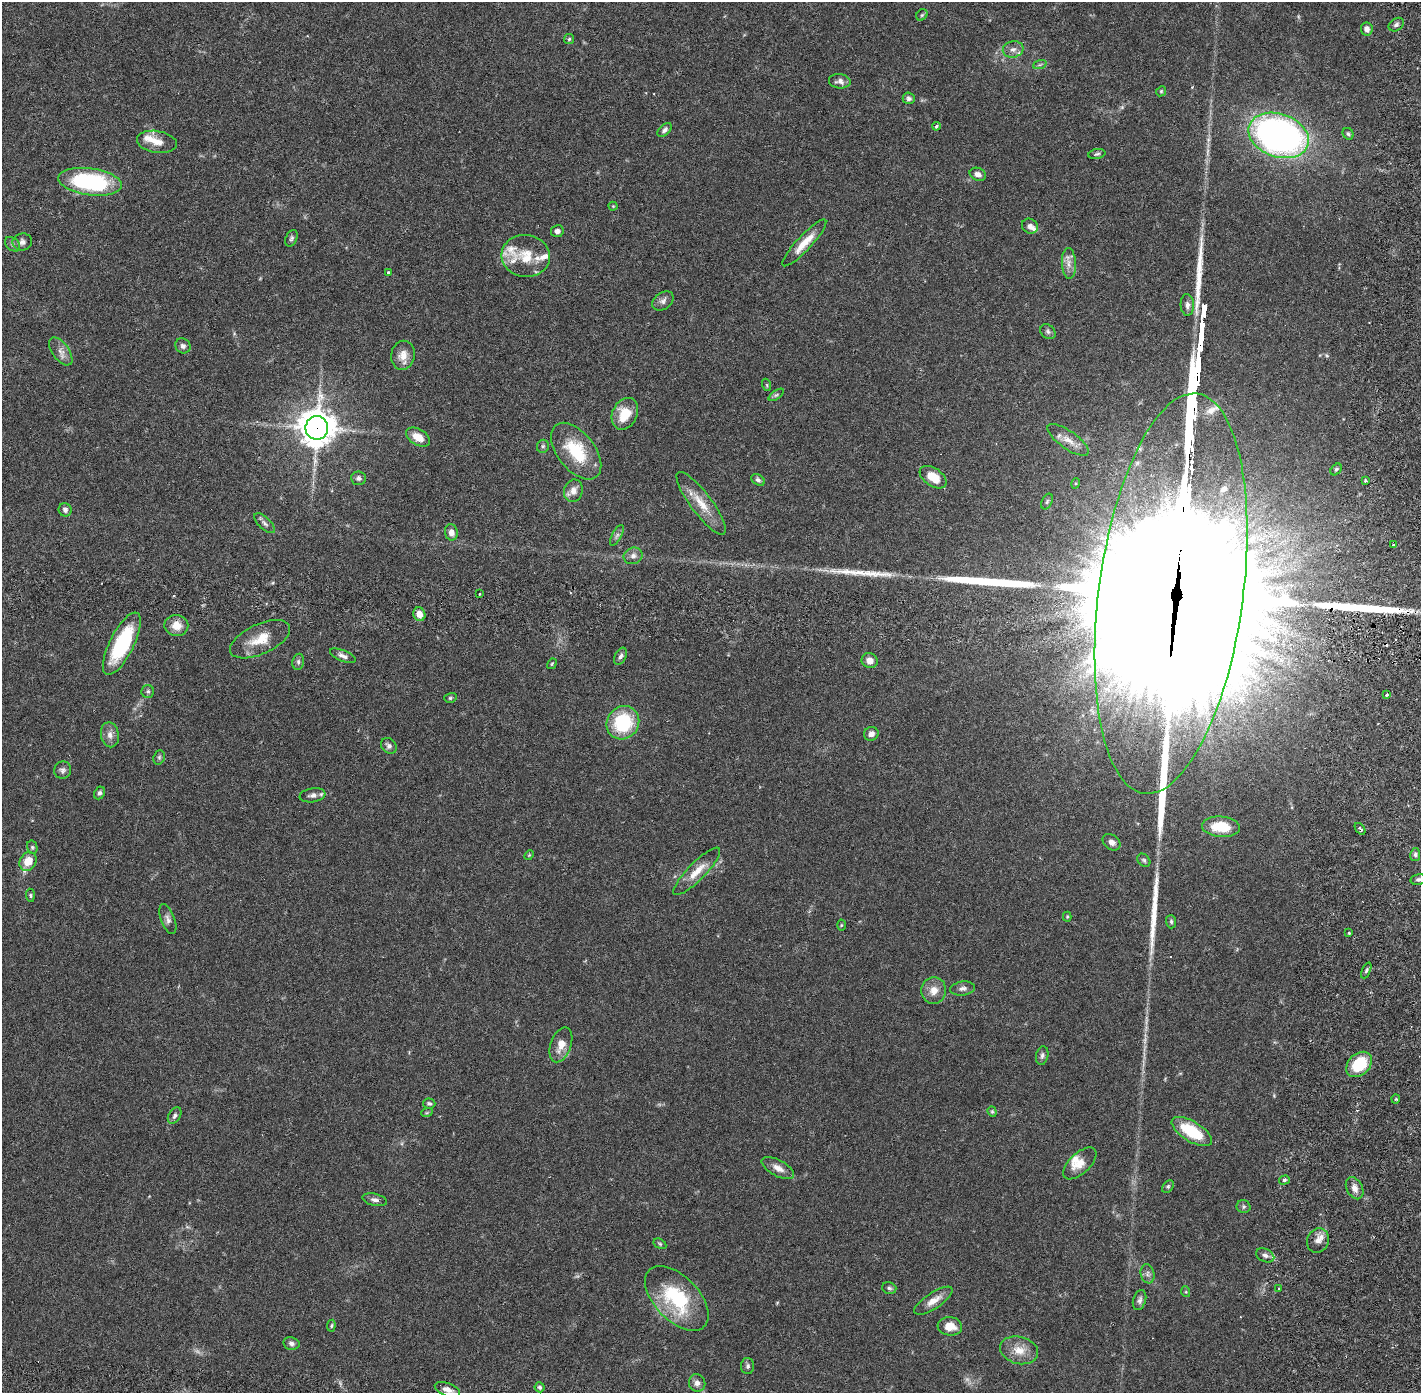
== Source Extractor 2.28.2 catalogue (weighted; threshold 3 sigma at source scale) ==
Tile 11 of 4 x 4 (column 3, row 3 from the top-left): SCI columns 2924-4342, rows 1493-2883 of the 5849 x 5875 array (HDU 1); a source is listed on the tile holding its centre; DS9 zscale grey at full resolution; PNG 1423 x 1395 px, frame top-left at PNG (2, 2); each listed source drawn as its Kron ellipse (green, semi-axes under 4 px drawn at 4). Shown black and unused: <1% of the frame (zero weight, under 2 of 6 exposures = <1% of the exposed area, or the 3 px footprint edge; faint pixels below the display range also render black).
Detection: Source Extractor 2.28.2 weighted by HDU 2 'WHT'; one run over the whole footprint, this tile lists its part. Background 0.0408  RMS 0.0039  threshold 0.0161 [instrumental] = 3 sigma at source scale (4.09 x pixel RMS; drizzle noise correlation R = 1.36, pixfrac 0.8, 0.05/0.05 arcsec/px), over >= 5 px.
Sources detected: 156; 3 too faint to see at this stretch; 3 inside a brighter object's white glare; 2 cosmic-ray / hot-pixel residue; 7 long thin detections or spike segments (spike, bleed or trail) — neither listed nor drawn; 10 inside a brighter listed object's ellipse — not listed separately; the other 131 listed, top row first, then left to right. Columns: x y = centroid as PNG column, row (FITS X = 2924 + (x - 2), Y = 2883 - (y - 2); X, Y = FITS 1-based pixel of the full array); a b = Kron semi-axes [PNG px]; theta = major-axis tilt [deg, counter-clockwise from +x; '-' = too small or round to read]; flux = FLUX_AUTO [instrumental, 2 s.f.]
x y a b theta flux
922 15 6 5 - 0.4
1396 25 8 6 35 0.68
1367 29 6 6 - 1.2
569 39 5 5 - 0.38
1013 49 10 8 12 1.3
1040 64 7 4 20 0.46
840 81 11 7 -7 1.3
1161 91 5 4 - 0.31
909 98 6 5 - 0.73
936 126 4 3 - 0.47
665 130 8 5 42 0.73
1348 134 6 5 - 0.42
1279 135 31 21 -19 100
157 142 20 11 -9 2.8
1097 154 8 5 9 0.51
978 174 8 6 -23 1.1
90 182 32 13 -7 29
613 206 4 4 - 0.23
1030 226 8 7 - 1.1
557 231 6 6 - 0.94
291 238 9 5 67 0.55
22 242 9 8 - 1
804 243 31 7 47 4
13 244 9 6 -42 0.6
526 256 24 21 -7 6.6
1069 263 15 7 -87 1.7
389 273 4 3 - 0.86
663 301 12 8 37 1
1187 305 11 6 -87 0.93
1048 332 8 6 -41 0.63
183 346 8 7 - 0.81
61 351 16 8 -54 1.7
403 355 14 12 80 2.6
767 385 6 4 -71 0.3
776 395 9 4 35 0.44
625 414 16 12 64 5.8
317 428 12 11 - 480
418 437 13 8 -31 3.2
1068 440 24 9 -35 2.7
543 446 6 6 - 0.51
576 451 33 18 -52 11
1336 469 7 4 49 0.38
933 477 15 9 -35 4.2
359 478 7 6 - 0.69
758 480 7 5 -36 0.55
1365 481 3 3 - 0.52
1076 483 5 3 - 0.26
573 491 11 9 71 1.8
1047 501 8 5 63 0.5
701 503 38 10 -53 5
65 510 7 6 - 0.72
265 523 13 6 -45 0.82
451 532 8 6 -79 1.4
617 535 11 4 63 0.66
1393 545 3 3 - 0.46
633 556 9 8 - 1.1
1171 593 202 72 82 20000
480 594 3 3 - 0.7
419 614 7 6 - 1.9
176 626 12 10 -8 2.9
260 639 32 15 25 5.6
122 644 34 12 63 18
343 656 13 5 -22 1.1
621 656 9 5 63 0.67
870 661 8 7 - 1.6
298 662 8 6 79 0.61
552 664 6 4 59 0.27
148 691 6 6 - 0.59
1387 694 3 3 - 0.51
450 698 6 5 - 0.37
623 723 17 15 52 14
871 734 7 6 - 1.1
110 735 12 9 -79 1.5
389 746 9 7 -44 0.85
159 757 7 5 70 0.44
63 770 9 8 - 0.79
99 793 6 5 - 0.61
312 795 13 7 9 1.1
1221 827 19 10 -4 6.7
1360 829 6 3 -51 0.54
1112 842 10 7 -37 1.3
32 847 7 5 -76 0.41
529 855 5 4 - 0.25
1415 855 6 5 - 0.56
1144 860 7 5 -45 0.45
28 861 10 8 58 3.4
697 871 32 8 45 3.6
1418 879 8 5 13 0.62
30 895 7 4 -85 0.37
1067 917 5 4 - 0.28
168 919 16 7 -69 1.1
1171 922 7 5 -87 0.5
841 925 5 3 - 0.23
1349 933 3 3 - 0.22
1366 970 8 4 67 0.46
963 989 12 7 8 1
934 990 13 12 - 2.4
561 1045 18 10 70 2.7
1042 1056 9 6 78 0.7
1359 1064 14 10 44 9.2
1396 1099 4 4 - 0.31
429 1103 6 5 - 0.48
427 1112 6 3 20 0.25
992 1112 5 4 - 0.33
175 1116 9 6 56 0.67
1192 1131 23 10 -31 10
1080 1163 20 10 43 2.7
778 1168 18 8 -29 1.9
1284 1180 5 4 - 0.4
1168 1187 7 5 50 0.46
1355 1188 12 8 -63 1.5
375 1200 12 6 -14 0.93
1243 1207 7 6 - 0.51
1318 1240 12 11 - 1.8
660 1244 7 4 -30 0.34
1265 1255 9 6 -25 0.85
1147 1274 10 7 -78 0.9
889 1288 7 5 -17 0.54
1279 1289 2 2 - 0.24
1186 1292 5 3 - 0.24
677 1298 39 22 -46 18
1140 1300 10 6 72 0.81
933 1301 22 8 33 2.5
331 1326 6 4 84 0.32
950 1326 12 9 -5 3.1
291 1343 8 6 -10 0.76
1019 1350 19 13 -15 3.5
748 1366 8 6 89 0.63
697 1383 9 8 - 1.2
540 1387 5 5 - 0.63
447 1390 13 6 -21 1.6
Overlapping masked pixels (flux is a lower limit): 2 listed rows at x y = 317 428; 1171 593
Isophote crosses this tile's border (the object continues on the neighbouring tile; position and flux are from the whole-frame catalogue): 1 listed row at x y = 1171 593